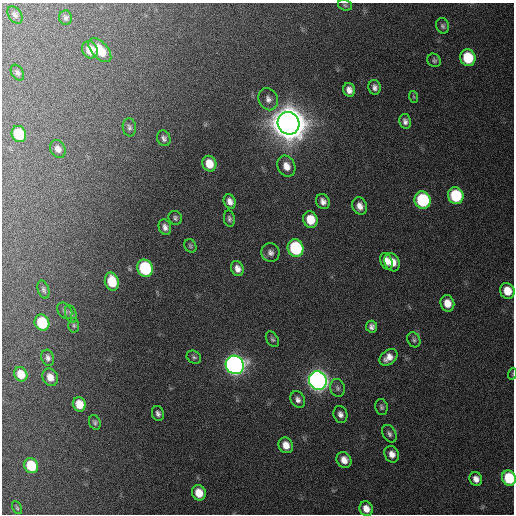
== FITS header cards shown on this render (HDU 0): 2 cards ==
NAXIS1  =                  512 / Axis length
NAXIS2  =                  512 / Axis length

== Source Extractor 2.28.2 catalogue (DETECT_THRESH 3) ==
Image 512 x 512 px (HDU 0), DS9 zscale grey, 1 PNG px = 1 image px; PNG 516 x 516 px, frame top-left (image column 1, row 512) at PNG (2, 3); each listed source drawn as its Kron ellipse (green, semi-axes under 4 px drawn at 4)
Background 189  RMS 14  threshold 41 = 3 sigma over >= 5 px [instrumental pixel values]
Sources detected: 73; all 73 listed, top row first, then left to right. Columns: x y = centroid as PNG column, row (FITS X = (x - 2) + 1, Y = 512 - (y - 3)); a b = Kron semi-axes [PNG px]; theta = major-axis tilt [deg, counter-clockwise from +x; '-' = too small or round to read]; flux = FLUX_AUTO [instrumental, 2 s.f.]
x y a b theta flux
345 5 7 5 -17 1.6e+03
15 15 9 6 -55 3.1e+03
66 18 7 6 - 2.5e+03
443 26 8 6 -73 2.4e+03
90 50 9 7 -62 1.5e+04
100 50 14 8 -48 1.9e+04
468 58 8 7 - 4.0e+04
434 60 7 6 - 2.2e+03
17 73 8 6 -59 2.5e+03
374 87 7 6 - 3.8e+03
349 90 7 5 -77 6.0e+03
414 97 6 4 -71 1.1e+03
268 99 11 9 -67 5.4e+03
405 121 7 6 - 3.8e+03
289 123 11 10 - 3.7e+06
129 127 9 6 -82 2.7e+03
19 134 8 7 - 4.1e+04
164 138 8 6 -71 3.1e+03
58 149 9 7 -62 4.7e+03
209 164 8 7 - 1.6e+04
286 166 11 8 -65 9.3e+03
456 196 8 7 - 5.8e+04
423 200 9 8 - 8.2e+04
230 201 7 6 - 5.3e+03
323 201 8 6 -63 5.0e+03
360 206 9 7 -71 6.6e+03
175 218 7 6 - 2.2e+03
229 219 8 5 -80 2.6e+03
310 220 8 7 - 2.0e+04
165 227 8 6 -70 4.6e+03
190 246 7 5 -62 1.8e+03
295 248 9 7 -69 8.6e+04
270 253 9 9 - 4.5e+03
386 261 8 5 -70 8.8e+03
392 262 9 7 -61 1.2e+04
145 268 9 7 -66 9.0e+04
237 269 8 6 -68 6.1e+03
112 282 9 7 -75 2.8e+04
43 290 9 5 -73 2.3e+03
507 291 8 7 - 1.7e+04
447 303 8 7 - 1.1e+04
65 311 9 6 -53 2.7e+03
71 314 9 5 -73 2.4e+03
42 323 8 7 - 4.7e+04
74 325 7 5 -87 1.8e+03
372 327 6 5 - 3.4e+03
272 339 8 5 -56 2.1e+03
414 340 8 6 -61 2.3e+03
194 357 7 6 - 2.1e+03
388 357 10 7 38 7.7e+03
48 358 8 6 -72 3.5e+03
235 365 9 9 - 6.9e+05
21 374 7 6 - 1.6e+04
512 374 6 3 71 8.7e+02
50 377 9 7 -63 9.4e+03
318 381 9 8 - 8.0e+05
337 388 9 7 -74 3.0e+03
298 400 9 6 -65 4.3e+03
79 404 7 6 - 1.7e+04
381 407 8 6 -78 2.3e+03
158 413 7 6 - 3.2e+03
340 414 8 7 - 4.4e+03
95 422 7 5 -68 2.1e+03
389 434 9 6 -62 3.0e+03
286 445 8 7 - 9.9e+03
392 454 8 7 - 6.8e+03
344 460 8 7 - 8.1e+03
31 466 8 7 - 3.7e+04
509 478 8 7 - 4.4e+04
476 479 7 6 - 6.1e+03
199 493 8 6 -64 1.5e+04
17 508 7 4 -63 1.5e+03
366 509 7 6 - 8.4e+03
At the frame edge (FLAGS 8, measured only in part): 2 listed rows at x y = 512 374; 509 478